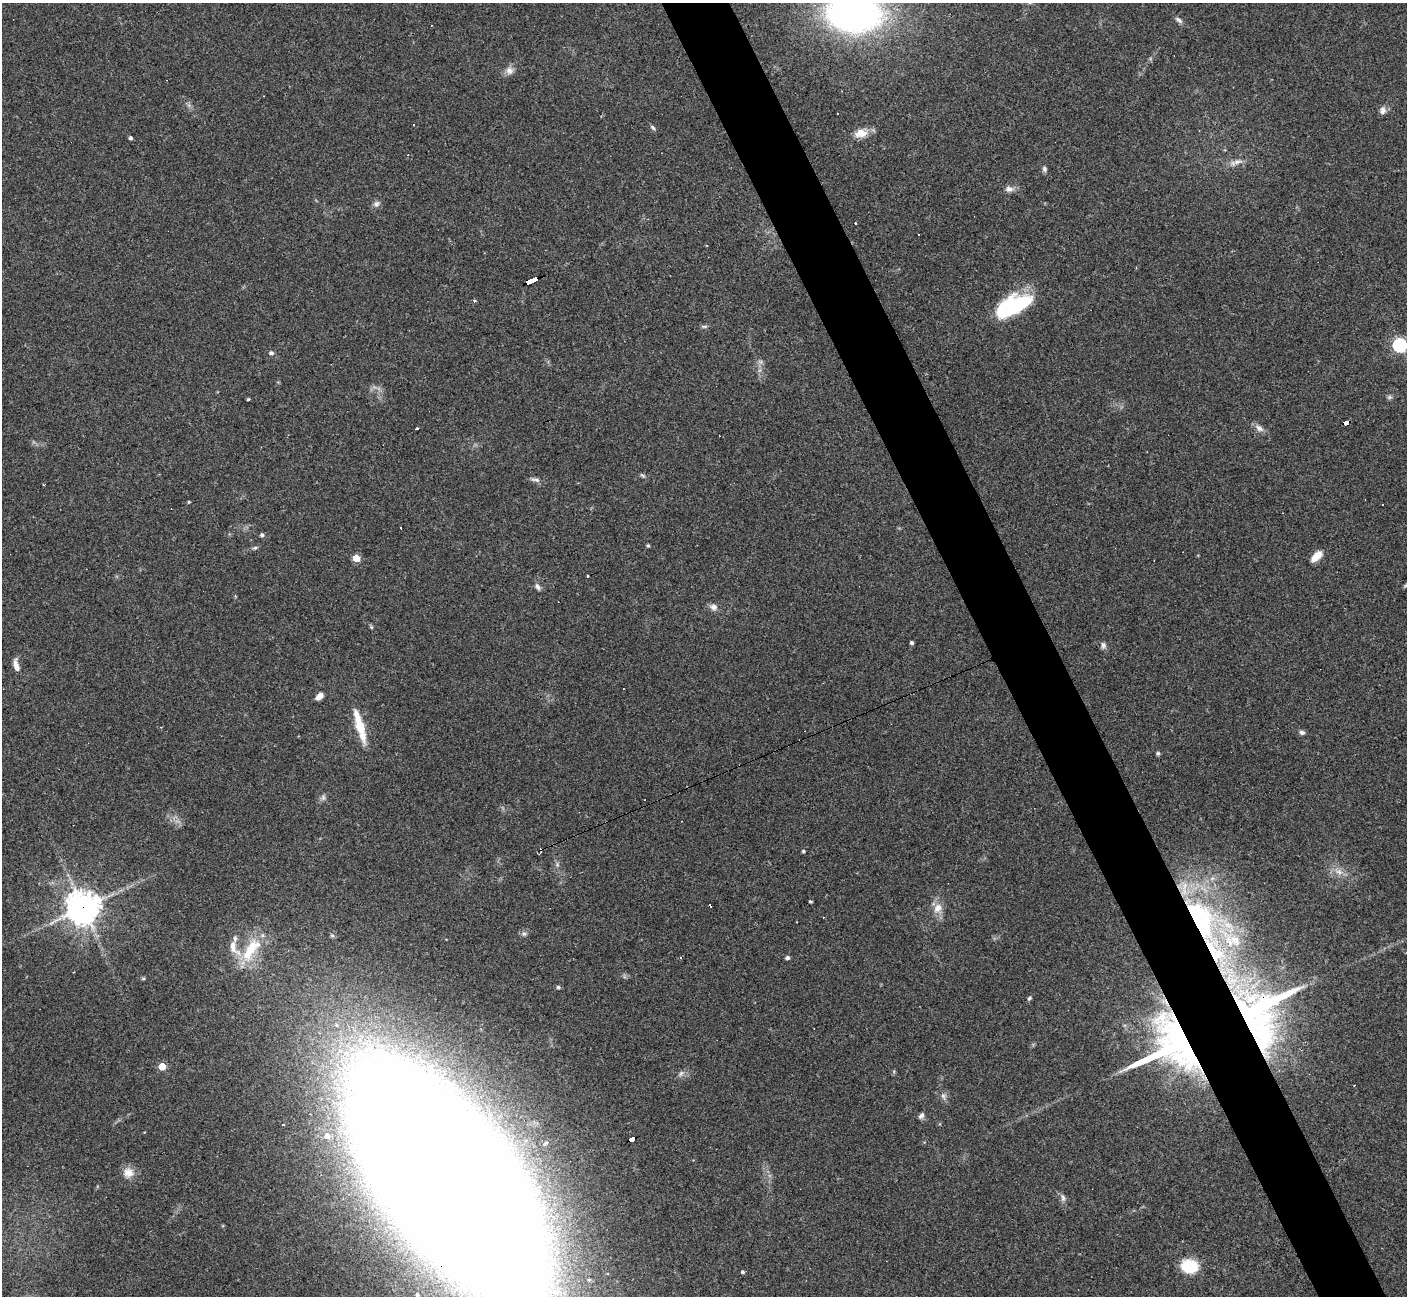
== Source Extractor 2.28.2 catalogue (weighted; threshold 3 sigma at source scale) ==
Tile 6 of 4 x 4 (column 2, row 2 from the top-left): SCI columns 1407-2811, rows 2871-4164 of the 5622 x 5608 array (HDU 1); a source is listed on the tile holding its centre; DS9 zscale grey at full resolution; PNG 1409 x 1298 px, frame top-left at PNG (2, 3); no overlay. Shown black and unused: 5% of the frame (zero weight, under 3 of 4 exposures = <1% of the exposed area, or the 3 px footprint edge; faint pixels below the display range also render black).
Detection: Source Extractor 2.28.2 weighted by HDU 2 'WHT'; one run over the whole footprint, this tile lists its part. Background 0.0991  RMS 0.006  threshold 0.0269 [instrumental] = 3 sigma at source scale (4.5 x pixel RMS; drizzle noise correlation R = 1.50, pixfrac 1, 0.05/0.05 arcsec/px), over >= 5 px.
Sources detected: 92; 1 too faint to see at this stretch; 11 cosmic-ray / hot-pixel residue — not listed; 9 inside a brighter listed object's ellipse — not listed separately; the other 71 listed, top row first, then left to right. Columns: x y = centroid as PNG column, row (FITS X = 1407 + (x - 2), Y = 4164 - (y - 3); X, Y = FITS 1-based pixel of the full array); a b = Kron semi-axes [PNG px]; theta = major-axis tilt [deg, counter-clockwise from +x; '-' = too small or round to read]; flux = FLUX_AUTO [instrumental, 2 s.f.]
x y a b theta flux
854 14 42 27 -3 280
1179 20 12 5 -35 1.9
509 70 11 10 - 3.5
1383 110 11 8 83 2.5
653 127 7 4 -45 1.2
861 133 16 11 11 7.2
131 138 4 3 - 1.2
1237 162 18 6 14 3.8
1044 169 8 6 -77 1.5
1009 189 11 8 -9 2.9
376 204 9 7 56 2
919 234 2 2 - 0.52
531 280 12 3 23 100
475 301 3 3 - 1.9
1012 306 40 16 27 55
704 326 9 4 0 1.1
1400 345 6 6 - 110
271 353 6 5 - 1.3
1389 397 6 6 - 1.2
248 399 4 3 - 2.1
1346 422 5 4 - 44
1259 428 13 7 -38 3.2
417 429 3 3 - 2.4
643 476 7 4 -31 1
535 480 14 4 -11 2
43 485 2 2 - 0.74
189 502 4 3 - 0.56
1382 504 3 2 - 0.66
262 535 5 4 - 1.4
648 546 4 3 - 0.83
255 548 7 5 20 1.1
1316 556 15 8 44 6.3
356 558 5 5 - 13
588 576 3 2 - 0.74
538 587 9 6 -62 1.9
713 607 10 8 -8 3
371 627 6 4 -71 0.79
912 643 3 3 - 1.4
1103 645 9 7 -84 2
16 666 15 6 -76 4.3
319 696 8 5 39 4.4
359 723 40 9 -74 17
1302 732 7 5 -16 1.7
1158 753 6 5 - 1
803 851 4 3 - 1.1
1339 872 11 7 -18 4
810 902 3 3 - 4.4
83 908 11 11 - 880
938 908 12 9 52 5.7
1201 918 70 33 -60 130
524 934 7 5 66 1.4
252 946 32 22 60 24
787 957 5 5 - 1.3
558 987 5 5 - 1.1
1029 998 7 4 45 0.97
1260 1013 75 62 76 220
1172 1046 64 57 18 190
162 1066 5 5 - 14
681 1073 9 6 63 1.8
1354 1085 2 2 - 0.41
943 1096 10 6 -68 2.1
921 1116 8 6 49 1.9
327 1136 6 6 - 3.1
632 1139 7 4 22 67
546 1143 8 4 41 1.2
128 1173 14 14 - 6
447 1179 174 74 -53 7100
1063 1197 10 6 -73 2
1189 1266 17 13 -9 21
742 1272 4 4 - 1.1
417 1295 7 5 -63 1.8
Overlapping masked pixels (flux is a lower limit): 8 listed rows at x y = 531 280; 1346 422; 83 908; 1201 918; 1260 1013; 1172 1046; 632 1139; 447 1179
Isophote crosses this tile's border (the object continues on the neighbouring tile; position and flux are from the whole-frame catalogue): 4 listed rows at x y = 854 14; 1400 345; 447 1179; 417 1295